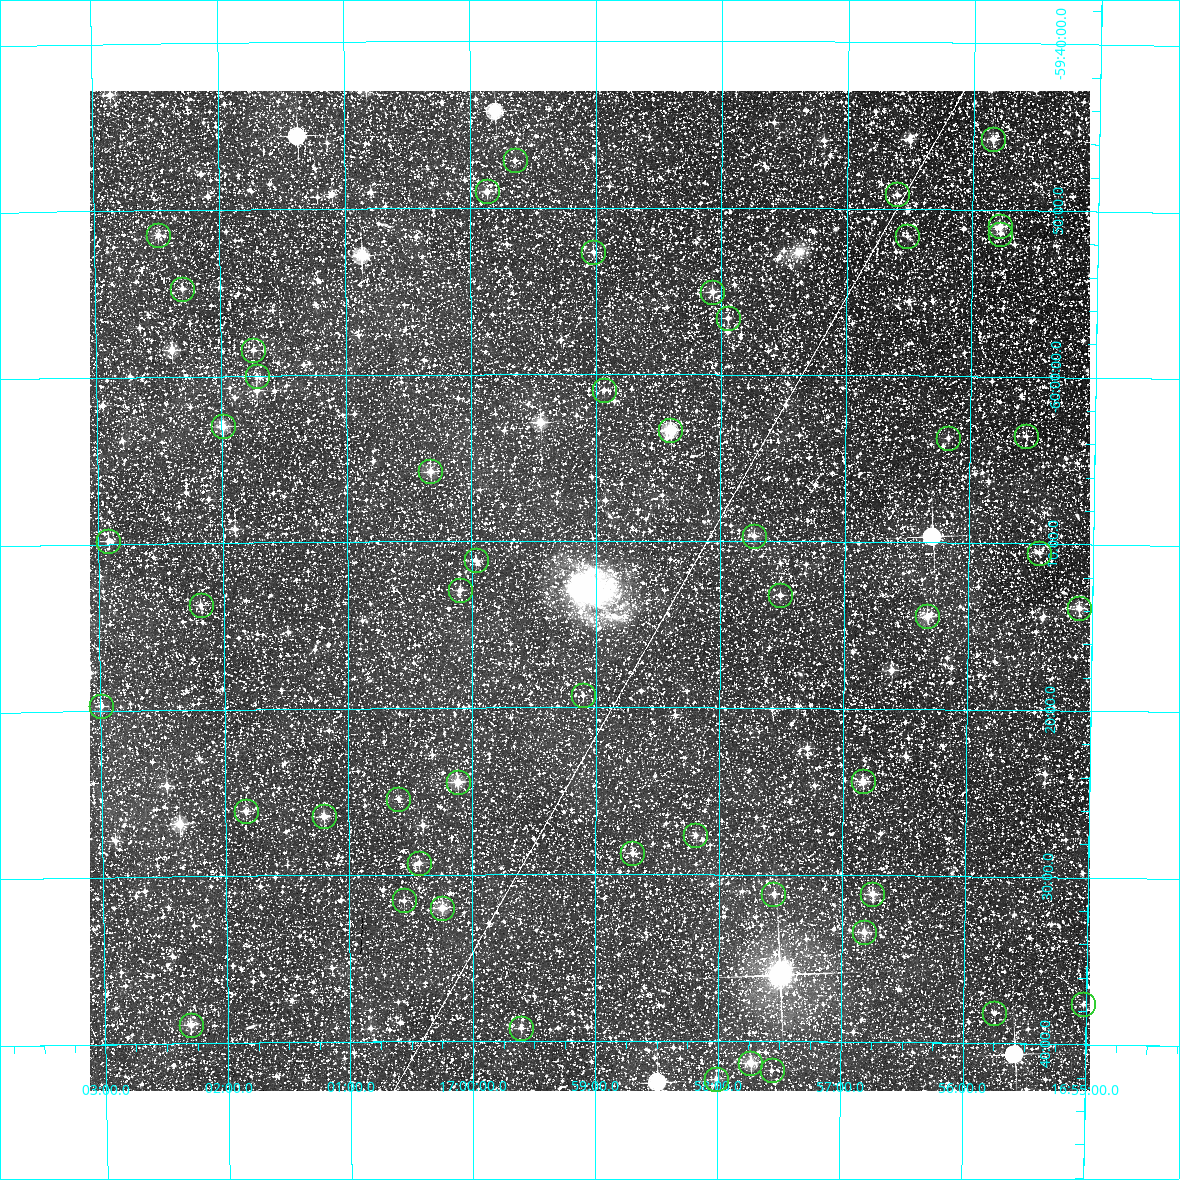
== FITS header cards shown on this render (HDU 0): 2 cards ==
NAXIS1  =                 1000 / Width of image
NAXIS2  =                 1000 / Height of image

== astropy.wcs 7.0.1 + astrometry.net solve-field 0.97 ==
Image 1000 x 1000 px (HDU 0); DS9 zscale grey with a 90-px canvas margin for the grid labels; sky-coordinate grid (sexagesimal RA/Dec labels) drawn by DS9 from the SOLVED WCS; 51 Tycho-2 reference stars matched to detected sources circled (green)
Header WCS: RA---TAN/DEC--TAN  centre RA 16:59:03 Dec -60:13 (254.76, -60.22 deg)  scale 3.6 arcsec/px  FOV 60.0' x 60.0'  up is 0 deg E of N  parity normal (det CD < 0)
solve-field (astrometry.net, Tycho-2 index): VERIFIED the header's WCS against the Tycho-2 star catalogue (51 matches, 0 conflicts) and refined it, rather than solving blind
Solved WCS: RA---TAN-SIP/DEC--TAN-SIP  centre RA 16:59:03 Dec -60:13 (254.76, -60.22 deg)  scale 3.6 arcsec/px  FOV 60.0' x 60.0'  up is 0 deg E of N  parity normal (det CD < 0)
The solver's refit moves the header's centre by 1.4 arcsec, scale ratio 1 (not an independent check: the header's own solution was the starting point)
Tycho-2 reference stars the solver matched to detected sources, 51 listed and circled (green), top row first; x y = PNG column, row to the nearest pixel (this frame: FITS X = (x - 90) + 1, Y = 1000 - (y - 91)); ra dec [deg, ICRS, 3 dp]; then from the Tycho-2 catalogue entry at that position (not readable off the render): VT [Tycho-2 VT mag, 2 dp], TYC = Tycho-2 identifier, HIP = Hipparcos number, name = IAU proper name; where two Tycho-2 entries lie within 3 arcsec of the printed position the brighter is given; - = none
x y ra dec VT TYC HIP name
993 139 253.962 -59.762 9.93 8738-10-1 - -
515 160 254.911 -59.786 11.68 8738-2774-1 - -
487 191 254.967 -59.817 10.73 8738-3226-1 - -
897 194 254.151 -59.819 11.24 8738-130-1 - -
1000 226 253.945 -59.850 9.72 8738-22-1 - -
1000 234 253.945 -59.857 11.03 8738-64-1 - -
158 235 255.622 -59.858 10.37 8738-2534-1 - -
907 236 254.130 -59.861 11.50 8738-355-1 - -
593 252 254.755 -59.878 11.50 8738-3189-1 - -
182 289 255.575 -59.912 10.96 8738-3104-1 - -
712 292 254.517 -59.917 10.61 8738-3274-1 - -
728 318 254.486 -59.943 10.61 8738-3128-1 - -
253 350 255.435 -59.974 11.37 8738-3188-1 - -
257 376 255.428 -60.000 10.85 9039-818-1 - -
604 390 254.734 -60.016 11.71 9039-518-1 - -
223 426 255.497 -60.050 10.09 9039-1118-1 - -
670 430 254.600 -60.056 9.06 9039-590-1 - -
1026 436 253.888 -60.059 11.23 9039-416-1 - -
948 438 254.044 -60.062 10.69 9039-214-1 - -
430 471 255.081 -60.097 10.59 9039-548-1 - -
754 536 254.432 -60.161 10.90 9039-1002-1 - -
108 541 255.729 -60.163 10.82 9039-1182-1 - -
1039 553 253.858 -60.176 11.30 9039-82-1 - -
476 560 254.991 -60.186 11.17 9039-1314-1 - -
460 590 255.023 -60.215 10.59 9039-1444-1 - -
780 595 254.379 -60.221 11.09 9039-1204-1 - -
201 605 255.546 -60.229 10.91 9039-1318-1 - -
1079 608 253.777 -60.231 10.15 9039-176-1 - -
927 616 254.082 -60.241 10.18 9039-347-1 - -
583 695 254.776 -60.321 11.11 9039-566-1 - -
101 706 255.749 -60.328 10.57 9039-1658-1 - -
863 781 254.209 -60.406 9.60 9039-1070-1 - -
458 782 255.030 -60.407 10.02 9039-2106-1 - -
398 799 255.149 -60.424 11.33 9039-1950-1 - -
246 811 255.459 -60.435 10.68 9039-1744-1 - -
324 816 255.301 -60.441 10.31 9039-1066-1 - -
695 835 254.547 -60.461 11.47 9039-1056-1 - -
632 853 254.675 -60.479 11.02 9039-1212-1 - -
419 863 255.108 -60.488 11.24 9039-1280-1 - -
773 894 254.388 -60.519 11.50 9039-2118-1 - -
872 894 254.187 -60.519 10.41 9039-2398-1 - -
404 900 255.140 -60.526 10.89 9039-1614-1 - -
442 908 255.062 -60.533 9.63 9039-1932-1 - -
864 932 254.204 -60.557 10.37 9039-2090-1 - -
1083 1004 253.756 -60.626 11.89 9039-2196-1 - -
994 1013 253.937 -60.636 11.73 9039-2414-1 - -
191 1025 255.576 -60.648 10.52 9039-2482-1 - -
521 1028 254.902 -60.654 10.94 9039-647-1 - -
750 1063 254.433 -60.688 10.03 9039-821-1 - -
772 1070 254.390 -60.696 11.66 9039-863-1 - -
716 1079 254.503 -60.704 11.20 9039-1227-1 - -